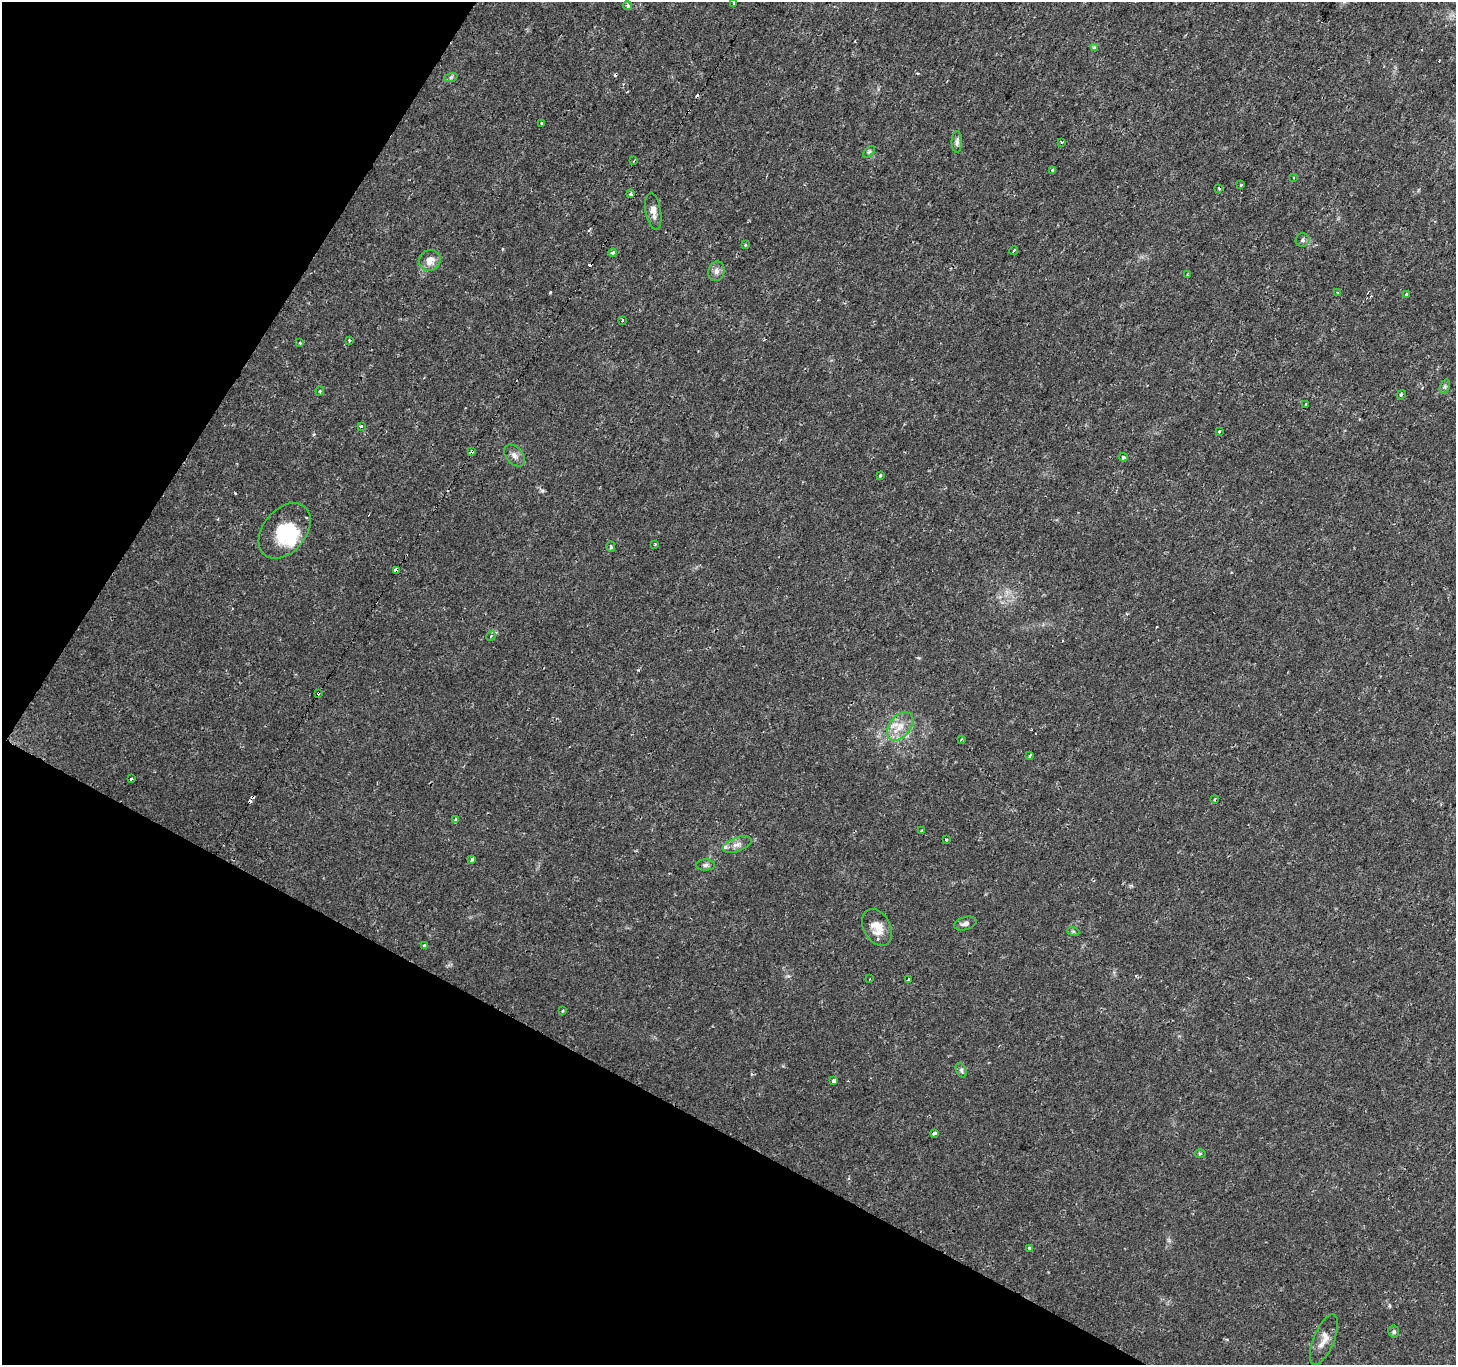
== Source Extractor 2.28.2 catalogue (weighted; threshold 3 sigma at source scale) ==
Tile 9 of 4 x 4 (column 1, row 3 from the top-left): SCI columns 1-1454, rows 1559-2921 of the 5824 x 5908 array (HDU 1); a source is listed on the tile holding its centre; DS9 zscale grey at full resolution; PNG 1458 x 1367 px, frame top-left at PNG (2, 2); each listed source drawn as its Kron ellipse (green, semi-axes under 4 px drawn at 4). Shown black and unused: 27% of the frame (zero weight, under 2 of 3 exposures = <1% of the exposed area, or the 3 px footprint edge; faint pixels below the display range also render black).
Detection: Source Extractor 2.28.2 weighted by HDU 2 'WHT'; one run over the whole footprint, this tile lists its part. Background 0.0109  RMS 0.0027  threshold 0.0119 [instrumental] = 3 sigma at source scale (4.5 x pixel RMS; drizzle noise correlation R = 1.50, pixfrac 1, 0.0396/0.0396 arcsec/px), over >= 5 px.
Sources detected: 86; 1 inside a brighter object's white glare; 14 cosmic-ray / hot-pixel residue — neither listed nor drawn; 3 inside a brighter listed object's ellipse — not listed separately; the other 68 listed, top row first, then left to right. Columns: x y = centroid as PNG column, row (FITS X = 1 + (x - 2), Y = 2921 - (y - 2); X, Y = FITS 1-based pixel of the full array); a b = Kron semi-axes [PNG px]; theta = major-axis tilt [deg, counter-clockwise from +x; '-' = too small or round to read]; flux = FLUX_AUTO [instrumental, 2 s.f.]
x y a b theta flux
734 2 3 3 - 0.65
628 6 5 4 - 0.66
1095 48 4 4 - 0.9
451 77 7 4 19 0.45
541 123 3 3 - 0.36
957 142 10 5 89 0.84
1062 143 3 3 - 0.71
869 152 7 4 45 0.46
634 160 3 2 - 0.31
1053 171 4 3 - 2.8
1293 177 4 2 - 0.22
1241 184 3 3 - 1.4
1219 188 4 3 - 0.35
631 194 4 3 - 0.56
653 211 19 7 -81 1.9
1303 240 7 6 - 0.75
745 245 4 3 - 0.25
1014 251 4 3 - 2.2
613 253 4 3 - 6.2
430 260 11 10 - 2.4
716 271 10 8 75 1.2
1188 275 3 2 - 0.37
1337 292 3 2 - 0.23
1406 294 3 3 - 0.95
623 321 3 3 - 0.65
349 340 4 3 - 0.3
299 343 3 3 - 0.75
1445 387 7 4 71 0.46
320 391 4 4 - 0.32
1401 395 5 3 - 0.29
1306 404 3 3 - 0.96
361 426 3 3 - 1.3
1220 431 3 3 - 1.4
471 452 3 3 - 4.5
515 455 13 8 -49 1.4
1123 457 4 4 - 0.42
880 476 3 3 - 2.4
285 531 31 21 50 10
655 544 3 2 - 0.52
611 546 5 4 - 0.47
396 570 3 3 - 7.9
491 636 5 4 - 0.39
318 693 3 3 - 0.76
900 726 16 10 50 3.7
961 739 3 3 - 0.27
1030 756 3 3 - 1.4
131 779 3 3 - 0.95
1215 799 4 3 - 0.29
456 819 3 3 - 1.9
921 831 4 2 - 0.47
946 839 3 3 - 1.2
737 844 15 7 19 1.5
472 859 3 3 - 1.1
705 865 9 5 1 0.7
965 923 11 6 15 1
877 927 20 13 -61 3.7
1073 931 6 4 -19 0.34
424 946 3 3 - 1.9
870 979 3 2 - 0.26
908 979 3 3 - 0.92
562 1011 4 2 - 0.26
961 1070 8 5 -63 0.55
834 1081 4 3 - 8.3
934 1133 4 3 - 2.5
1200 1153 6 4 1 0.3
1029 1249 3 3 - 1.3
1394 1332 6 5 - 0.48
1324 1340 27 10 68 2.8
Overlapping masked pixels (flux is a lower limit): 3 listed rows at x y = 471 452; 396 570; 318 693
Isophote crosses this tile's border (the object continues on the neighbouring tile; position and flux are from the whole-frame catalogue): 1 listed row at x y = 734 2